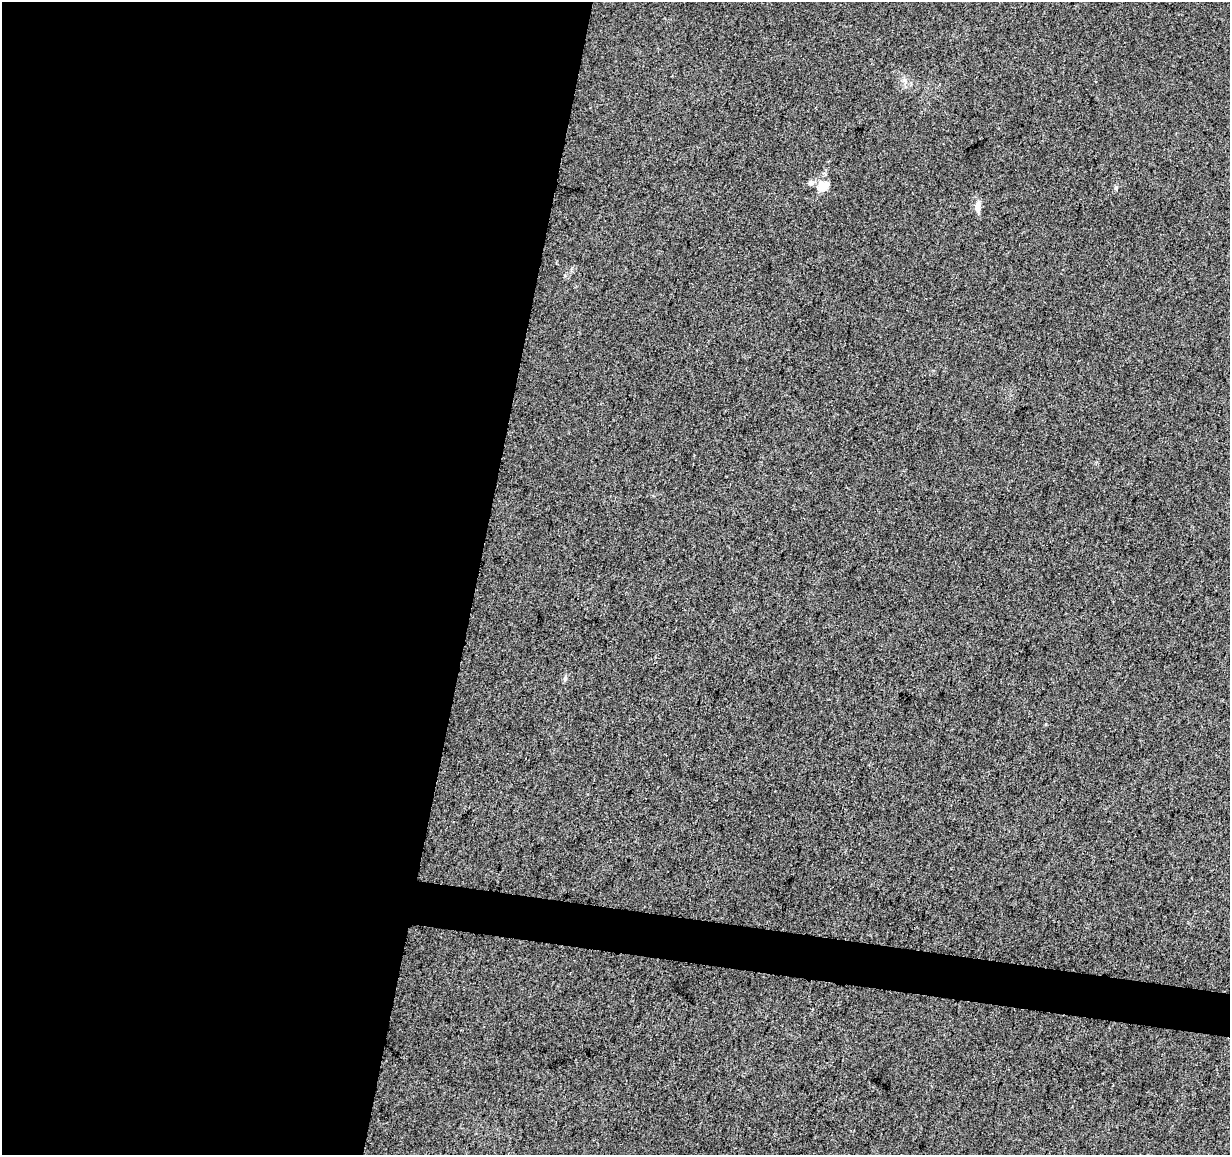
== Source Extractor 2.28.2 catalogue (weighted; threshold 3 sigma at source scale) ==
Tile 5 of 4 x 4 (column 1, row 2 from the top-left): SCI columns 12-1239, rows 2596-3748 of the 4926 x 5130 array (HDU 1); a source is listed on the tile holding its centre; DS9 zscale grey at full resolution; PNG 1232 x 1157 px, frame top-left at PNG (2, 2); no overlay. Shown black and unused: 41% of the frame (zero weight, under 3 of 5 exposures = <1% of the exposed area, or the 3 px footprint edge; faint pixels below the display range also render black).
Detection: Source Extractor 2.28.2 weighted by HDU 2 'WHT'; one run over the whole footprint, this tile lists its part. Background 0.0271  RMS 0.0046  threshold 0.0207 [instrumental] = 3 sigma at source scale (4.5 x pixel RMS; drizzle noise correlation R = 1.50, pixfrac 1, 0.0396/0.0396 arcsec/px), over >= 5 px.
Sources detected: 4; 1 inside a brighter listed object's ellipse — not listed separately; the other 3 listed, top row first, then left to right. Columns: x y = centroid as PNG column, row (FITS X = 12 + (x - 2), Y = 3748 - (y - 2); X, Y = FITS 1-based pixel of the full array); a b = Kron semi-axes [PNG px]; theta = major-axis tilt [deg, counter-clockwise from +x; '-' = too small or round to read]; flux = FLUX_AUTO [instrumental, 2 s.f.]
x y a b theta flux
823 186 18 14 31 5.4
1116 188 6 5 - 0.7
978 207 15 6 -87 3.5